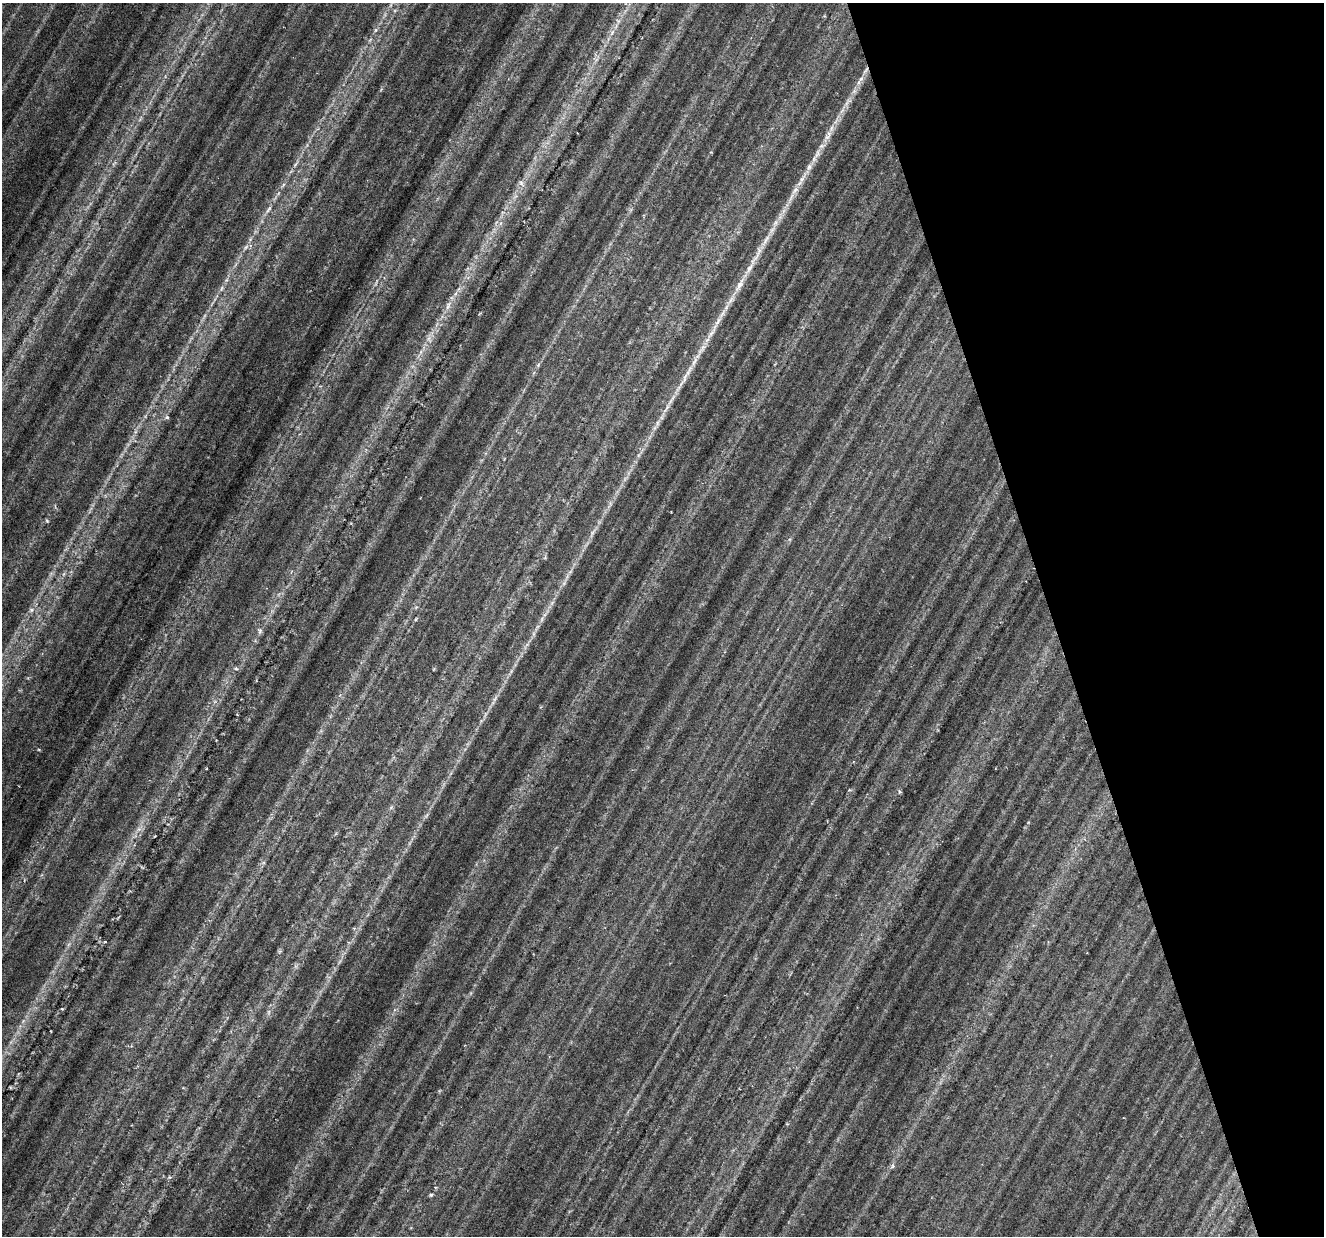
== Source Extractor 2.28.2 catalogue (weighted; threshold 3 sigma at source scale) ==
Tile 12 of 4 x 4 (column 4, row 3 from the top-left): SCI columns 3967-5288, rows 1292-2525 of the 5293 x 5112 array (HDU 1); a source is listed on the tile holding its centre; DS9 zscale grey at full resolution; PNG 1326 x 1238 px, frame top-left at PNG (2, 3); no overlay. Shown black and unused: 21% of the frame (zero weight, under 3 of 6 exposures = <1% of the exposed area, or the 3 px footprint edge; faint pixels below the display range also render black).
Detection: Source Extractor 2.28.2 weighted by HDU 2 'WHT'; one run over the whole footprint, this tile lists its part. Background 0.0394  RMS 0.0029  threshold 0.012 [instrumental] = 3 sigma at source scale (4.09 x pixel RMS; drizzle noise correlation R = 1.36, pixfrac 0.8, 0.0396/0.0396 arcsec/px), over >= 5 px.
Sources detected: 34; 1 cosmic-ray / hot-pixel residue — not listed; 3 inside a brighter listed object's ellipse — not listed separately; the other 30 listed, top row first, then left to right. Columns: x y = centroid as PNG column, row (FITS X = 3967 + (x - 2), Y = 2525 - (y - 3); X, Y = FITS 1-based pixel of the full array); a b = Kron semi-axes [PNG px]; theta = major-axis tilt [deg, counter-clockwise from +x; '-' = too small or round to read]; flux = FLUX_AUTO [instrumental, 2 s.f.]
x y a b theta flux
375 30 7 4 70 0.48
612 32 9 3 45 0.68
861 79 9 6 54 1.1
831 128 7 4 88 0.76
822 146 10 6 20 0.93
809 167 11 6 75 1.3
521 183 10 5 -48 0.92
795 190 13 7 53 1.8
268 209 12 4 50 0.88
766 240 19 6 58 2.4
246 247 8 4 53 0.63
740 285 27 7 61 3.8
221 288 9 3 68 0.57
448 306 13 5 66 1.4
711 334 18 5 54 2
688 371 20 6 61 2.4
667 408 17 4 58 1.5
167 417 6 5 - 0.56
657 423 7 4 90 0.6
47 521 5 4 - 0.32
31 610 6 5 - 0.59
542 619 7 4 71 0.57
260 631 8 6 89 0.72
236 669 6 4 -2 0.43
495 699 12 3 55 0.82
850 790 6 3 -16 0.3
900 792 5 4 - 0.42
62 1009 4 3 - 0.25
892 1166 6 4 89 0.46
431 1195 5 4 - 0.43
Unlisted compact peaks at least as high as the median listed source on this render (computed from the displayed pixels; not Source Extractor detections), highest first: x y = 105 942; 39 750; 592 533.